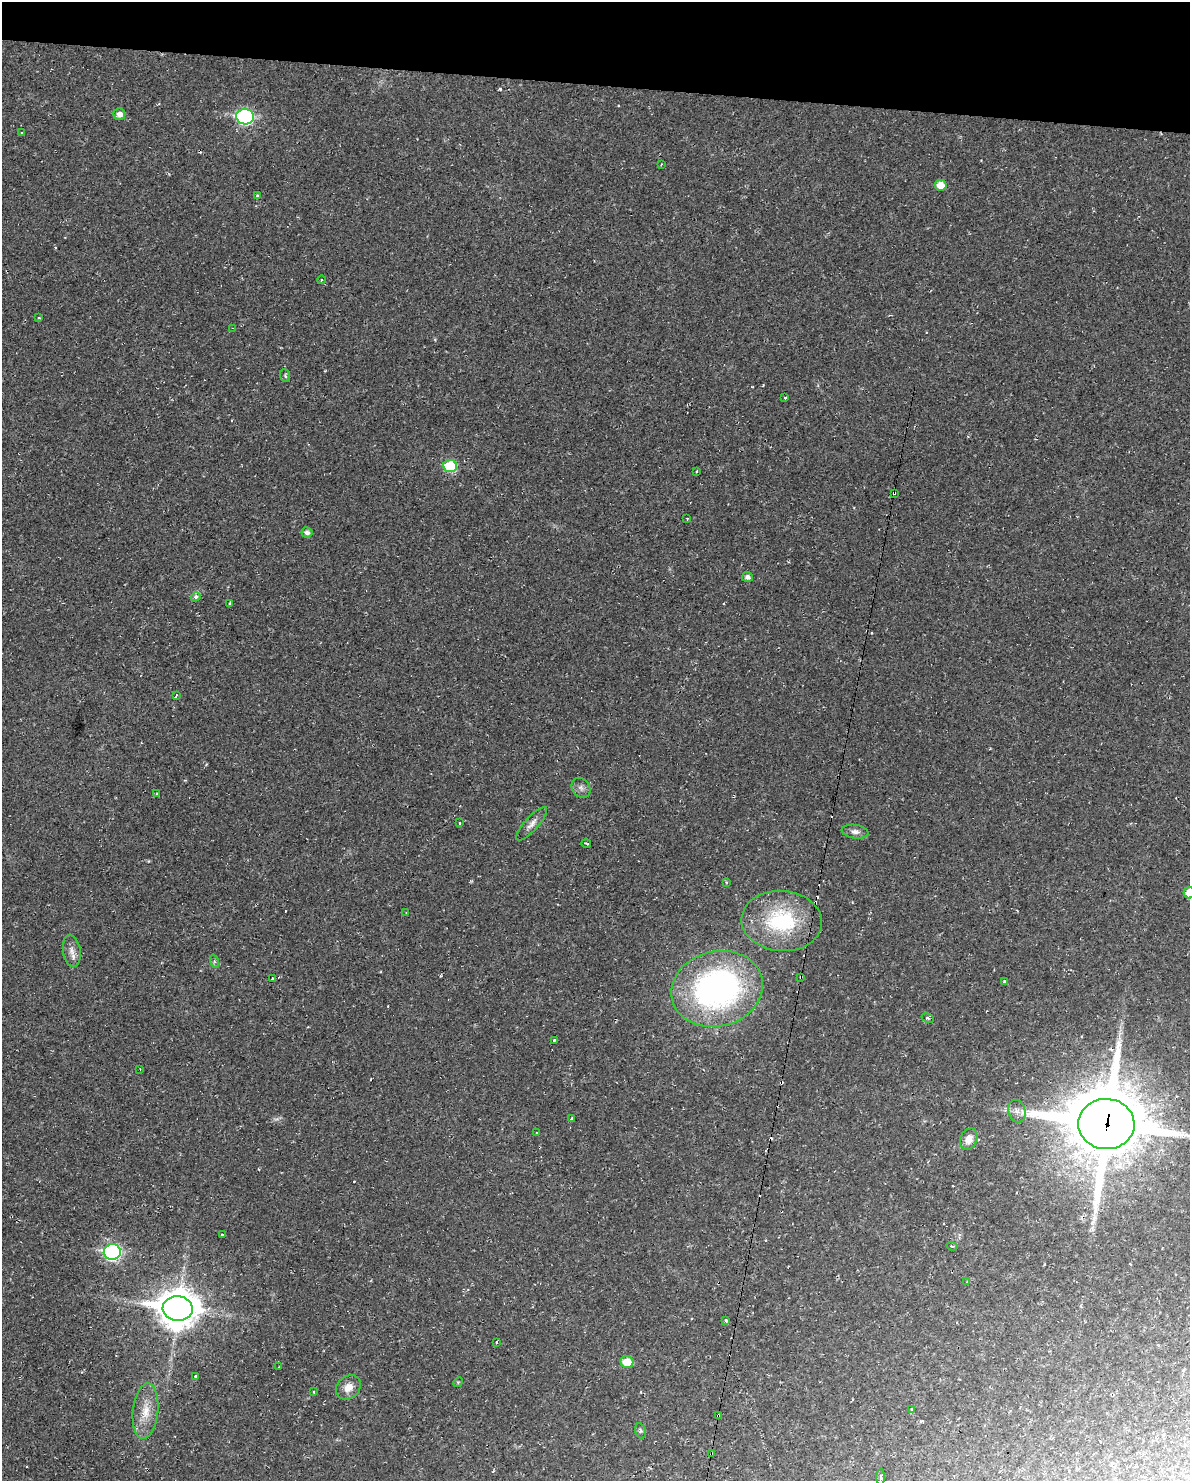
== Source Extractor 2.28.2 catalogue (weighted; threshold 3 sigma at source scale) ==
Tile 2 of 4 x 3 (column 2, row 1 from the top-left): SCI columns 1189-2376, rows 3069-4547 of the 4751 x 4773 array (HDU 1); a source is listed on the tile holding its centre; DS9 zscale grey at full resolution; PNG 1192 x 1483 px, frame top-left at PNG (2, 2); each listed source drawn as its Kron ellipse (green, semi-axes under 4 px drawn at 4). Shown black and unused: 6% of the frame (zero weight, under 2 of 3 exposures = <1% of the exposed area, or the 3 px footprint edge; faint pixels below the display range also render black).
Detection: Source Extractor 2.28.2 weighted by HDU 2 'WHT'; one run over the whole footprint, this tile lists its part. Background 0.02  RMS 0.0061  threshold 0.0274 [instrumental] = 3 sigma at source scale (4.5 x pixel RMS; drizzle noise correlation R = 1.50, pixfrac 1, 0.05/0.05 arcsec/px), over >= 5 px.
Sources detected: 76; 1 too faint to see at this stretch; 12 cosmic-ray / hot-pixel residue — neither listed nor drawn; the other 63 listed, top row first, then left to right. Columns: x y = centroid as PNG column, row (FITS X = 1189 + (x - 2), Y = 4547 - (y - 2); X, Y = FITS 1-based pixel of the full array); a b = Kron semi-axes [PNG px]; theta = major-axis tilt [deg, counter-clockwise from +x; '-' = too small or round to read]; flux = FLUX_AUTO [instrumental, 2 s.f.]
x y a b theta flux
119 114 6 6 - 3.3
245 117 9 7 -11 120
21 133 3 3 - 0.74
661 164 3 2 - 0.73
940 185 6 5 - 7.7
257 196 3 3 - 0.64
321 280 4 3 - 0.57
39 318 4 2 - 0.54
233 328 3 2 - 0.53
285 376 7 5 -70 0.97
785 398 3 3 - 1.5
450 466 7 6 - 35
696 471 3 3 - 1.4
894 493 3 3 - 2.5
687 519 3 2 - 1.1
307 532 5 5 - 2.2
747 577 5 5 - 2.5
196 597 5 4 - 3
229 604 4 3 - 0.61
176 696 3 2 - 0.96
581 788 11 8 -52 2.9
157 794 4 3 - 0.69
460 823 3 3 - 1.1
532 824 22 7 48 4.3
855 832 13 7 -7 3
586 843 5 2 - 0.52
726 882 4 3 - 0.61
1189 893 5 5 - 9.5
406 913 3 2 - 0.67
782 921 40 30 -5 56
72 951 16 8 -81 4.7
214 961 7 4 -72 1.1
801 977 3 3 - 0.92
272 978 3 3 - 3.1
1004 981 4 4 - 1.2
717 989 46 37 15 190
928 1018 6 3 -27 0.89
554 1040 3 2 - 2.6
140 1069 3 2 - 0.7
1017 1111 11 8 -76 3.5
571 1119 3 3 - 1.1
1106 1124 28 25 -3 6400
537 1133 3 2 - 1.1
969 1139 11 8 67 6.1
222 1235 3 3 - 1.6
952 1246 6 3 -18 0.7
112 1252 8 8 - 130
967 1282 3 2 - 0.44
178 1308 15 12 -3 1500
726 1321 4 3 - 1.3
496 1342 3 3 - 1.2
627 1362 6 6 - 12
279 1367 3 2 - 0.51
195 1376 3 3 - 1.7
458 1382 5 4 - 0.61
348 1387 13 11 40 6.5
314 1392 3 3 - 1.6
911 1410 4 3 - 3.4
145 1411 28 12 84 12
718 1416 3 3 - 1.1
641 1431 8 5 -73 1.2
711 1454 3 2 - 0.4
881 1477 8 3 89 1.1
Overlapping masked pixels (flux is a lower limit): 5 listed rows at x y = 894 493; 801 977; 1106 1124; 718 1416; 711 1454
Isophote crosses this tile's border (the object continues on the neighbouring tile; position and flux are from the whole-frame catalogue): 2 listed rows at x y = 1189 893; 1106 1124
Unlisted compact peaks at least as high as the median listed source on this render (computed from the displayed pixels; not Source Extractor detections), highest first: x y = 499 89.